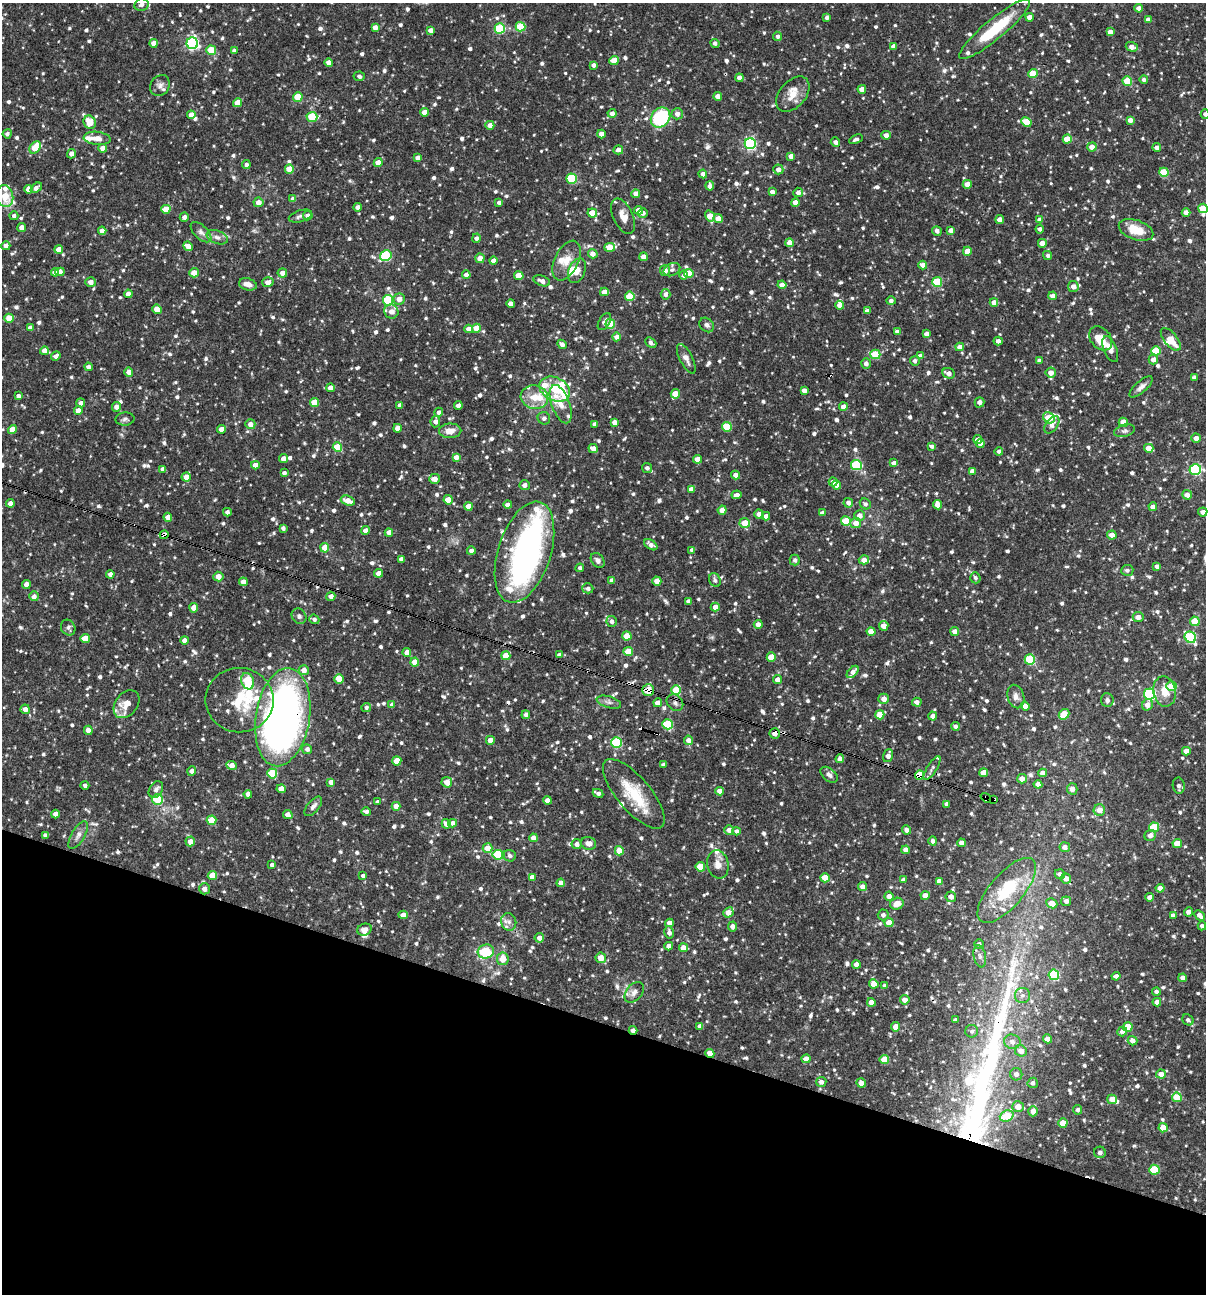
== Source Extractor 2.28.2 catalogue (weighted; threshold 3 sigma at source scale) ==
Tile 15 of 4 x 4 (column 3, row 4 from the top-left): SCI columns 2657-3860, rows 1-1292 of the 5188 x 5168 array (HDU 1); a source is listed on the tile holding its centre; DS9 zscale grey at full resolution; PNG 1208 x 1296 px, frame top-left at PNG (2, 3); each listed source drawn as its Kron ellipse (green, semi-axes under 4 px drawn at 4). Shown black and unused: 21% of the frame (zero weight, under 3 of 4 exposures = <1% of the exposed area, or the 3 px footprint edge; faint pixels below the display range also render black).
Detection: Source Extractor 2.28.2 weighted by HDU 2 'WHT'; one run over the whole footprint, this tile lists its part. Background 0.0835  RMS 0.0039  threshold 0.0176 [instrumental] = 3 sigma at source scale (4.5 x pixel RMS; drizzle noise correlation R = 1.50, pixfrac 1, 0.05/0.05 arcsec/px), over >= 5 px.
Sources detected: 1119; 1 too faint to see at this stretch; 2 inside a brighter object's white glare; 9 cosmic-ray / hot-pixel residue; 1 long thin detection or spike segment (spike, bleed or trail) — neither listed nor drawn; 40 inside a brighter listed object's ellipse — not listed separately; of the other 1066, all 500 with FLUX_AUTO >= 1.06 (the completeness limit of this list) listed and drawn (566 fainter detections not listed), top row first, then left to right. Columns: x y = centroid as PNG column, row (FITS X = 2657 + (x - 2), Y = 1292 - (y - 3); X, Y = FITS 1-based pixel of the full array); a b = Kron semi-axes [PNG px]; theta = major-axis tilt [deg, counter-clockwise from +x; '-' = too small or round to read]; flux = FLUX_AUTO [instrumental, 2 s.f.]
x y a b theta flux
141 5 7 6 - 1.6
1139 8 4 4 - 2.5
1030 17 4 4 - 2.9
827 18 4 4 - 1.2
1148 20 4 4 - 2.5
375 27 4 4 - 2.4
520 27 5 5 - 15
500 28 5 5 - 22
994 29 45 10 40 20
431 30 4 4 - 1.8
1110 32 4 4 - 2.5
778 36 5 4 - 1.1
154 43 4 4 - 3.2
192 43 6 6 - 58
715 43 5 4 - 1.3
894 46 4 4 - 2.4
1132 47 6 4 -18 2.8
211 50 5 4 - 11
234 51 4 4 - 1.4
614 61 5 4 - 5.4
329 62 4 4 - 2.8
593 65 4 4 - 1.3
1033 74 5 4 - 10
359 76 5 5 - 1.1
739 78 4 4 - 1.9
1144 80 4 4 - 1.2
1127 81 5 4 - 11
160 85 11 9 54 1.9
862 89 4 4 - 3.3
793 94 20 13 49 5.6
718 96 4 4 - 2.4
298 97 5 4 - 11
237 103 4 4 - 4.8
424 112 4 4 - 3.5
612 113 4 4 - 1.8
677 114 6 5 - 2
1205 114 4 4 - 1.1
191 115 4 4 - 2.6
312 117 5 5 - 15
660 117 11 9 49 28
1130 120 4 4 - 2.2
90 122 7 6 - 6.1
1026 122 5 4 - 8.8
490 125 4 4 - 2.6
7 134 4 4 - 1.3
601 134 4 4 - 3.3
886 135 4 4 - 2.1
97 138 13 6 -6 2.8
856 139 7 4 25 1.1
1067 139 4 4 - 7.6
835 142 5 4 - 1.5
750 144 5 5 - 55
1092 147 5 4 - 2.8
1157 147 4 4 - 2.2
35 148 7 5 53 9.2
102 148 4 4 - 2.3
618 150 5 4 - 2.2
71 154 5 4 - 2.1
791 156 4 4 - 2.8
418 158 4 4 - 1.8
378 163 4 4 - 3.9
246 165 4 4 - 1.6
289 169 4 4 - 7.1
778 169 5 5 - 2.2
1164 172 5 4 - 14
703 174 4 4 - 1.7
572 179 5 5 - 22
967 184 4 4 - 4.1
710 186 4 4 - 1.8
36 188 6 4 40 1.9
29 189 4 4 - 2.8
772 192 4 4 - 1.7
798 192 5 4 - 1.5
636 194 4 4 - 2.6
5 196 11 8 -78 5.6
293 199 4 4 - 2.4
258 202 5 5 - 2.8
499 202 4 3 - 1.2
795 202 4 4 - 3.7
358 207 4 4 - 1.9
1203 208 5 5 - 9.9
166 209 4 4 - 8.6
638 210 4 4 - 3
1186 212 4 4 - 2.8
592 213 4 4 - 6.3
643 213 5 4 - 1.8
14 216 4 4 - 1.1
300 216 12 5 18 1.4
308 216 5 4 - 1.7
623 216 19 9 -65 3.9
710 216 6 4 -56 5.4
184 217 4 4 - 1.3
718 219 5 4 - 3.4
1000 219 4 4 - 3
1040 220 4 4 - 2.7
22 227 4 4 - 2.4
1040 229 4 4 - 1.3
951 230 4 4 - 2
1136 230 18 9 -19 8.1
102 231 4 4 - 2.6
937 231 5 4 - 1.5
201 232 13 6 -44 1.8
217 237 11 6 -22 1.7
476 238 4 4 - 1.3
789 243 4 4 - 3.3
1042 243 4 4 - 4.4
6 246 4 4 - 2
188 246 5 4 - 3.7
610 247 5 4 - 7.2
59 249 4 4 - 3.3
967 251 4 4 - 4.1
593 254 5 4 - 2.5
1048 255 4 4 - 1.1
386 256 6 5 - 26
643 257 4 4 - 3
480 258 4 4 - 2.9
494 261 4 4 - 2.7
567 261 21 12 64 5.5
923 265 4 4 - 2.6
665 270 6 5 - 3
672 270 9 6 25 1.2
577 271 13 8 67 3
55 272 4 4 - 2.8
60 272 5 4 - 2.5
194 273 5 4 - 3.2
282 273 5 4 - 2.6
689 273 5 4 - 6.3
466 275 4 4 - 2.3
683 275 4 4 - 1.2
519 276 5 4 - 6.3
542 281 9 5 -20 2.4
91 282 5 5 - 2.5
268 282 6 4 17 2.6
937 282 5 5 - 15
248 284 9 6 -15 2.9
782 285 4 4 - 2.6
1073 286 5 5 - 2.8
604 292 4 4 - 3.1
128 294 4 4 - 2.7
665 294 5 5 - 1.7
630 296 5 4 - 11
1053 296 4 4 - 2.7
399 299 5 5 - 3.3
388 300 5 5 - 26
891 301 4 4 - 1.4
994 302 4 4 - 2.3
511 304 4 4 - 2.5
839 305 4 4 - 2
157 309 5 4 - 5.4
391 311 7 7 - 2.5
867 311 4 4 - 1.4
9 318 4 4 - 7.1
604 322 9 5 58 1.6
610 324 5 4 - 8
707 325 8 6 -45 1.2
30 328 4 4 - 2.4
476 328 4 4 - 7.1
469 329 4 4 - 2.7
897 332 4 4 - 2.3
926 334 4 4 - 1.8
617 337 4 4 - 3
1101 338 13 10 -50 7.8
1171 339 13 6 -52 5.3
998 341 4 4 - 1.8
651 342 6 4 -41 1.3
562 344 5 4 - 1.5
960 347 4 4 - 2.9
1110 349 14 6 -67 2.8
44 351 4 4 - 3.7
1156 351 5 4 - 13
875 354 5 4 - 15
56 356 5 4 - 1.7
920 356 4 4 - 2.8
686 359 16 6 -63 2.1
1153 359 5 4 - 2.4
915 361 5 5 - 1.3
1039 361 4 3 - 1.1
866 363 5 5 - 1.8
88 367 4 4 - 1.5
129 372 4 4 - 2.9
948 373 6 5 - 2.3
1051 373 5 5 - 3.1
1194 377 4 3 - 1.3
1141 387 14 5 41 1.9
330 388 4 4 - 2.8
555 389 16 11 -27 7.4
804 390 4 4 - 2
675 394 5 4 - 6.2
18 396 4 4 - 1.6
534 397 14 11 -13 6
315 402 5 4 - 8.6
979 402 5 4 - 1.5
81 403 4 4 - 1.5
561 404 20 9 -69 3.9
400 405 4 4 - 1.8
458 406 4 4 - 1.6
116 407 5 4 - 1.9
843 407 4 4 - 2.7
78 411 4 4 - 3
439 412 5 4 - 1.4
544 418 6 6 - 1.2
1049 418 6 5 - 8
125 419 9 6 3 1.2
435 421 6 4 84 1.9
614 422 4 4 - 2.4
1123 422 4 4 - 4
250 424 5 5 - 2.4
595 424 4 4 - 1.6
1052 425 10 6 55 1.8
727 427 5 5 - 14
397 428 4 4 - 2.8
221 429 4 4 - 2.8
12 430 5 4 - 3.7
450 431 11 7 2 3.6
1125 431 11 6 16 1.2
1196 438 4 4 - 2.5
978 440 4 4 - 2.8
980 443 4 4 - 2.7
931 446 4 3 - 1.1
337 447 5 4 - 11
593 448 5 4 - 3.1
1149 448 5 4 - 4.5
999 451 4 4 - 1.2
456 457 4 4 - 2.5
284 459 4 4 - 3.3
697 459 4 4 - 2.9
894 463 4 4 - 1.8
255 465 4 4 - 3.2
856 465 5 5 - 26
647 468 5 5 - 1.5
163 469 4 4 - 2
1195 469 6 5 - 47
972 471 4 4 - 2.5
284 473 4 3 - 1.3
735 475 4 4 - 2.1
186 477 4 4 - 3.4
434 479 5 5 - 2.9
833 482 4 4 - 2.7
525 485 5 5 - 1.7
837 485 4 4 - 2.8
691 489 4 4 - 2.3
737 495 5 4 - 2
1187 495 5 4 - 2.7
448 500 4 4 - 6.5
348 501 7 4 -19 3.6
10 503 4 4 - 2.4
848 503 5 4 - 1.6
865 504 6 5 - 1.3
508 505 4 4 - 1.9
938 505 5 4 - 4.1
468 507 4 4 - 5.6
1153 507 4 4 - 2.7
722 510 4 4 - 4
227 512 4 4 - 1.4
1203 512 5 4 - 1.8
822 513 4 4 - 1.6
759 514 5 4 - 2.1
766 516 4 4 - 1.9
859 516 5 5 - 2.6
168 517 4 4 - 2.9
846 521 5 5 - 16
745 523 5 5 - 6.4
856 523 5 5 - 3.1
283 528 4 3 - 1.1
366 530 4 4 - 2.3
389 533 4 4 - 2.8
164 535 4 4 - 2.7
1112 535 5 4 - 2.6
651 545 7 4 -34 1.8
325 548 4 4 - 7.2
692 550 4 4 - 1.4
471 551 4 4 - 1.4
524 552 52 26 72 110
401 559 4 4 - 2.2
598 560 8 6 -52 1.5
795 560 5 5 - 1.3
864 560 5 4 - 2.9
1157 566 4 4 - 1.6
580 568 4 4 - 1.1
1127 570 6 5 - 1.1
378 573 4 4 - 2.7
110 574 4 4 - 1.8
218 576 5 5 - 3.4
975 578 6 5 - 1.1
715 580 7 5 -61 1.2
612 581 4 4 - 2.4
657 581 4 4 - 5
243 582 4 4 - 2.7
26 584 4 4 - 2.7
588 588 5 5 - 1.2
34 596 5 4 - 1.6
331 596 4 4 - 2.1
688 601 4 3 - 1.4
715 607 4 4 - 2.9
194 608 4 4 - 3.6
299 616 8 7 - 1.2
1138 617 5 5 - 2.9
314 619 5 4 - 1.2
612 621 5 5 - 1.6
1195 621 5 4 - 8.6
758 625 4 4 - 2.6
884 626 5 5 - 3.3
68 628 8 7 - 1.2
955 631 4 4 - 2.7
871 632 4 4 - 4
627 636 4 4 - 6.7
1190 637 6 5 - 34
85 639 4 4 - 7.4
184 640 4 4 - 2.3
628 651 4 4 - 8.9
407 653 4 4 - 2.8
559 655 4 4 - 1.7
506 656 4 4 - 7.1
771 657 4 4 - 6
1030 659 5 5 - 22
415 662 4 4 - 5.1
304 670 5 5 - 2.6
853 672 7 4 48 2.2
339 679 5 4 - 7.4
778 680 4 4 - 2.6
248 681 8 6 -69 22
1171 686 5 4 - 8.5
648 690 6 5 - 7.9
676 690 5 5 - 11
1165 691 15 11 -80 5.7
1150 694 5 5 - 43
1016 697 12 8 -74 2.3
884 699 5 5 - 2.6
239 700 34 32 -1 18
1107 700 7 6 - 1.3
609 702 12 5 -17 1.5
917 702 5 4 - 1.7
658 703 4 4 - 2.9
675 703 9 7 -44 1.6
126 704 15 11 52 6.2
392 705 4 4 - 2.3
1147 705 6 5 - 2.9
1025 706 4 4 - 2.7
366 707 5 4 - 1.1
25 709 5 4 - 2.4
1064 714 6 5 - 11
526 715 4 4 - 1.5
880 715 4 4 - 6.1
933 716 4 4 - 2.6
283 717 49 27 81 230
668 724 5 5 - 19
955 726 4 4 - 1.4
88 730 4 4 - 2.4
775 733 5 5 - 2.8
490 740 4 4 - 2.9
688 740 5 4 - 2.4
616 742 5 5 - 30
307 749 5 4 - 1.4
1186 751 4 4 - 2.9
888 756 6 5 - 2.1
840 759 4 4 - 2.5
397 761 4 4 - 6.7
232 765 5 4 - 2.9
663 765 4 3 - 1.1
932 768 14 5 58 1.1
192 771 4 4 - 1.7
272 773 5 5 - 17
984 773 4 4 - 3.8
1043 773 4 4 - 2.5
829 775 10 6 -39 1.4
919 775 4 4 - 11
1022 779 5 4 - 2.8
331 782 4 4 - 2.6
447 782 5 5 - 3.6
1038 784 4 4 - 2.3
85 785 4 4 - 1.1
1179 786 8 6 -81 1.3
281 789 4 4 - 3
1072 789 6 5 - 2.3
156 790 9 6 56 1.8
719 791 4 4 - 2.7
598 793 5 3 - 1.5
248 794 4 4 - 1.4
634 794 43 16 -49 16
986 798 6 3 -37 2.2
158 799 5 5 - 16
548 800 4 4 - 3.1
994 800 4 3 - 13
377 802 4 3 - 1.1
947 804 4 4 - 1.7
313 806 12 6 50 1.6
396 806 4 4 - 4.2
1099 810 6 5 - 3.3
366 811 5 3 - 1.3
55 814 4 4 - 2.7
288 815 5 4 - 2.7
212 820 5 4 - 10
453 823 4 4 - 2.2
446 824 5 4 - 2.4
1154 827 5 4 - 13
729 830 5 4 - 2.6
907 830 5 4 - 1.9
736 831 4 4 - 1.2
45 835 4 4 - 1.2
78 835 16 6 60 2.2
1150 835 6 5 - 2.2
533 838 4 4 - 2.6
190 841 5 4 - 2.8
933 841 4 4 - 1.4
589 843 7 6 - 2.5
961 843 4 4 - 2.5
577 844 5 5 - 1.7
1177 844 5 4 - 6.8
1065 847 5 5 - 2.1
487 848 5 5 - 5.5
906 850 4 4 - 2.6
619 851 5 4 - 6.1
498 855 5 5 - 17
510 856 6 5 - 1.2
718 864 14 10 -76 3.2
272 865 4 4 - 1.3
700 867 5 4 - 9.7
1060 874 5 5 - 1.3
212 875 5 4 - 7.9
363 876 4 4 - 1.1
532 877 4 4 - 2.7
825 878 5 4 - 5.9
1066 879 5 5 - 2.3
903 880 4 4 - 1.6
939 881 4 4 - 2.3
561 883 4 4 - 2.6
862 886 4 4 - 2.3
1160 888 4 4 - 2.3
204 889 5 5 - 2.4
1007 890 40 16 49 22
889 896 4 4 - 2.4
925 896 4 4 - 3
951 897 5 5 - 2.4
1150 897 4 4 - 2.4
1066 901 5 4 - 1.3
1052 903 5 5 - 3.8
897 904 7 6 - 3.8
728 912 5 4 - 3.6
1188 912 5 4 - 1.9
403 915 5 4 - 2.7
883 915 5 5 - 1.6
1199 915 6 4 -43 1.9
1173 916 4 4 - 2
509 922 9 7 -74 1.6
669 923 4 4 - 2.3
889 923 4 4 - 5.8
1202 926 4 4 - 1.2
732 927 5 4 - 1.7
364 930 7 5 21 2
669 932 6 5 - 1.5
539 938 5 4 - 2.5
979 944 5 4 - 1.3
669 946 4 4 - 2.5
683 948 4 4 - 3.8
486 951 8 7 - 13
980 956 11 6 -79 1.5
601 958 5 5 - 4.6
503 959 6 6 - 4.5
856 964 4 4 - 2.5
1054 975 5 5 - 21
1116 976 4 4 - 1.2
1183 978 4 4 - 2.3
874 984 4 4 - 5.6
885 986 4 4 - 1.6
1156 991 4 4 - 1.2
634 992 12 8 50 2.2
1023 995 8 7 - 1.7
905 1000 5 4 - 2.6
871 1002 4 4 - 2.6
1157 1002 4 4 - 2.7
956 1020 4 4 - 1.5
1188 1020 6 5 - 1.1
700 1026 4 4 - 2.4
896 1027 5 4 - 3.6
1128 1027 5 4 - 8.4
633 1030 4 3 - 2.5
972 1031 6 6 - 1.1
1122 1031 5 4 - 1.8
1047 1039 4 4 - 4
1133 1041 5 4 - 2.3
1012 1042 8 7 - 1.9
1021 1051 6 5 - 3
710 1053 4 4 - 3.5
806 1059 4 4 - 4
884 1060 5 4 - 8.4
1016 1074 6 6 - 1.7
1161 1074 5 4 - 3.1
821 1082 5 5 - 1.8
861 1083 5 4 - 2.7
1033 1083 5 5 - 1.3
1177 1097 5 5 - 11
1112 1099 5 4 - 4.1
1018 1107 6 5 - 4.1
1078 1110 5 4 - 1.1
1033 1111 5 4 - 3.2
1007 1116 7 5 21 9.3
1063 1123 4 4 - 5.2
1163 1128 4 4 - 6.5
1100 1152 6 6 - 1.6
1154 1170 5 5 - 14
Overlapping masked pixels (flux is a lower limit): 12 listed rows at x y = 164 535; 524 552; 331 596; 648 690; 283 717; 775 733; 919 775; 986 798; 994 800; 633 1030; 710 1053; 1063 1123
Isophote crosses this tile's border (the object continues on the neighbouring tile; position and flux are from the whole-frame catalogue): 2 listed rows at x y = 1205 114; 1203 208